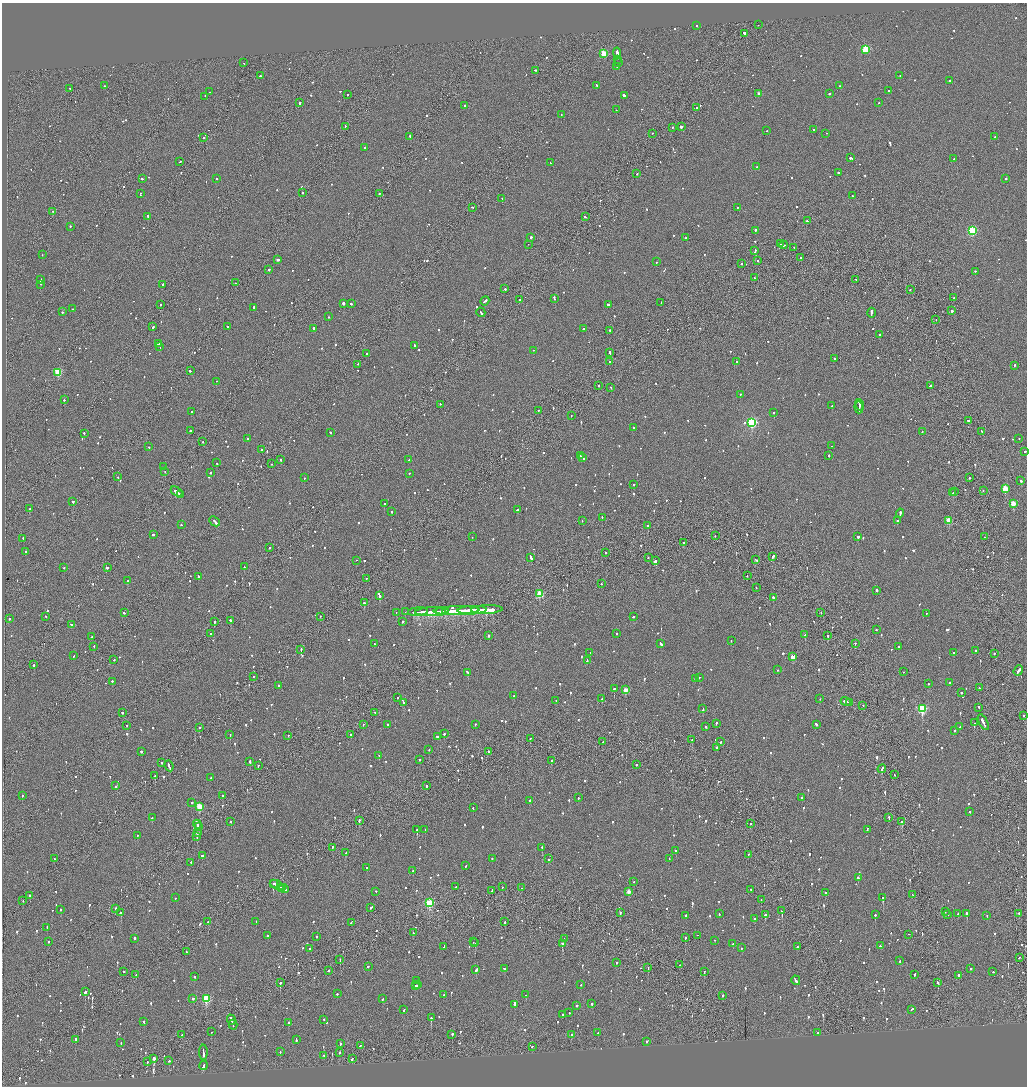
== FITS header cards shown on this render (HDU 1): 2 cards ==
NAXIS1  =                 2050
NAXIS2  =                 2168

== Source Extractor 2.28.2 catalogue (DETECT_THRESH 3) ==
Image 2050 x 2168 px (HDU 1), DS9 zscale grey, zoomed out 1/2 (1 PNG px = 2 x 2 image px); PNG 1029 x 1088 px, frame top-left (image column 2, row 2167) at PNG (2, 3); each listed source drawn as its Kron ellipse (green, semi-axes under 4 px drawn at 4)
Background -0.0625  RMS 0.062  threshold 0.186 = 3 sigma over >= 5 px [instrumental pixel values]
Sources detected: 1297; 69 cannot appear on this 1/2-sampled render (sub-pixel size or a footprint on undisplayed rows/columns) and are neither listed nor drawn; of the other 1228, the 500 brightest by FLUX_AUTO listed and drawn (728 fainter detections omitted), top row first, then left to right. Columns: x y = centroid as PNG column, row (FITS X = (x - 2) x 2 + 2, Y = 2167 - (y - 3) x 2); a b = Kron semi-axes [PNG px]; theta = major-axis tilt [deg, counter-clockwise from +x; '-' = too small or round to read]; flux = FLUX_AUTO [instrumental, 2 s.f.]
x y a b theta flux
758 25 2 2 - 52
697 26 2 2 - 65
745 33 3 2 - 700
866 49 3 3 - 770
617 53 5 2 - 300
604 54 3 3 - 560
617 59 2 2 - 240
618 62 2 2 - 100
244 63 2 2 - 110
617 67 2 2 - 84
535 70 2 2 - 150
260 76 2 2 - 120
900 76 2 2 - 76
949 80 2 2 - 69
596 85 2 2 - 64
104 86 2 2 - 80
839 86 2 2 - 63
70 88 2 2 - 86
888 90 2 2 - 77
210 92 2 1 - 110
829 93 2 2 - 380
759 94 2 2 - 100
347 95 2 2 - 120
205 96 2 2 - 58
624 96 3 2 - 310
300 103 2 2 - 130
879 103 2 2 - 53
465 106 2 2 - 130
697 108 2 2 - 74
616 110 2 2 - 61
561 115 2 1 - 52
345 126 2 2 - 100
673 127 2 1 - 61
681 127 2 2 - 700
814 129 2 2 - 220
767 131 2 2 - 59
652 133 2 2 - 56
826 133 3 2 - 140
410 136 2 2 - 69
995 137 2 2 - 53
204 138 2 1 - 250
365 147 2 2 - 270
850 158 3 2 - 290
954 159 2 2 - 77
180 162 2 1 - 52
550 163 3 2 - 110
757 167 2 2 - 120
838 172 2 2 - 200
637 173 2 1 - 79
142 179 2 2 - 67
217 179 2 2 - 170
1006 179 2 2 - 100
140 193 2 2 - 61
303 193 2 2 - 54
379 193 2 1 - 74
852 196 2 2 - 53
502 198 2 1 - 95
472 207 2 2 - 96
737 207 2 2 - 98
53 211 2 1 - 79
148 216 3 2 - 270
585 217 3 2 - 83
807 221 2 2 - 72
70 226 2 2 - 69
755 230 2 2 - 290
972 231 3 3 - 1100
531 237 2 2 - 140
686 238 2 2 - 110
528 244 2 1 - 75
780 244 3 1 - 140
783 245 4 2 - 210
794 247 2 2 - 53
755 251 3 1 - 290
42 255 2 2 - 54
801 257 2 2 - 83
278 260 2 2 - 300
757 260 2 2 - 58
657 262 2 2 - 86
742 263 2 2 - 110
269 269 2 2 - 160
975 271 2 2 - 59
754 278 2 2 - 85
856 279 2 2 - 310
41 280 3 2 - 270
235 283 2 2 - 62
40 284 2 2 - 510
162 285 3 2 - 120
505 289 2 2 - 72
910 290 2 2 - 58
554 298 3 2 - 240
954 298 2 2 - 140
520 300 2 2 - 60
485 301 5 2 - 130
661 302 2 2 - 64
344 303 2 2 - 660
160 304 2 2 - 330
351 304 2 2 - 200
608 305 4 2 - 120
254 307 2 2 - 170
73 309 2 1 - 120
952 311 2 2 - 480
63 312 2 2 - 76
481 312 5 2 - 190
871 313 5 1 - 390
328 317 2 2 - 53
936 320 2 1 - 54
153 327 2 2 - 120
227 327 2 2 - 58
313 328 2 2 - 120
583 329 2 2 - 86
610 330 2 2 - 100
880 334 2 2 - 91
158 344 2 2 - 110
415 345 2 2 - 140
160 347 3 2 - 180
533 350 2 1 - 120
610 352 3 2 - 160
366 354 2 2 - 66
834 359 2 2 - 65
610 361 2 1 - 70
737 362 2 2 - 55
358 364 2 2 - 100
1015 365 2 2 - 120
190 371 2 2 - 260
58 372 3 3 - 630
216 381 2 1 - 55
599 385 2 2 - 240
930 386 3 2 - 91
610 387 2 2 - 64
740 394 2 2 - 76
64 400 2 2 - 63
440 404 2 2 - 67
832 405 2 2 - 110
859 405 6 2 -70 320
859 407 6 1 -89 320
538 410 2 2 - 91
191 412 3 2 - 110
774 413 2 2 - 61
571 415 2 2 - 90
968 420 3 2 - 75
752 422 4 3 - 1700
633 427 2 2 - 63
190 431 2 2 - 110
982 431 2 2 - 52
330 432 2 2 - 64
922 432 2 2 - 79
84 433 2 2 - 140
1019 438 2 2 - 71
248 439 2 2 - 59
203 442 2 2 - 84
831 446 2 1 - 57
149 447 2 2 - 76
262 450 2 2 - 90
1025 451 2 2 - 98
829 455 2 2 - 85
581 456 2 2 - 120
583 458 4 2 - 230
280 459 2 2 - 76
409 460 2 2 - 310
217 463 2 2 - 250
271 464 2 1 - 97
164 466 2 2 - 56
165 472 2 1 - 83
210 473 2 2 - 140
409 473 2 2 - 76
118 477 2 1 - 130
969 477 2 1 - 71
304 478 2 2 - 150
1021 481 2 2 - 150
634 485 2 2 - 82
1005 488 3 3 - 390
983 490 2 1 - 54
954 491 3 2 - 68
177 492 6 2 -34 290
953 493 2 2 - 72
180 494 4 1 - 140
73 501 2 2 - 110
1013 503 3 3 - 300
384 504 2 2 - 400
30 509 2 2 - 160
517 510 2 2 - 75
392 512 2 2 - 83
900 513 4 2 - 150
602 517 2 2 - 120
949 520 3 3 - 360
214 521 6 2 -44 260
582 521 2 1 - 54
897 521 2 2 - 100
181 525 2 2 - 62
648 526 2 2 - 150
153 534 2 2 - 78
715 536 2 1 - 83
858 536 3 2 - 200
472 537 2 2 - 100
984 537 2 1 - 67
23 538 2 2 - 100
684 543 2 2 - 200
270 548 2 2 - 83
26 552 3 2 - 160
605 553 2 1 - 220
773 556 4 2 - 210
531 557 4 2 - 230
648 558 2 2 - 100
356 560 2 2 - 56
756 560 3 2 - 120
655 561 4 2 - 190
244 567 2 2 - 60
64 568 2 2 - 65
107 568 2 2 - 180
198 576 2 2 - 75
747 576 2 2 - 53
366 578 2 1 - 73
128 581 2 2 - 150
602 584 2 2 - 52
756 588 2 2 - 54
877 590 2 2 - 160
540 594 3 3 - 570
379 596 2 2 - 1200
773 597 2 2 - 410
364 603 2 2 - 250
472 610 14 1 2 2800
487 610 16 2 3 3000
432 611 17 1 3 3700
441 611 5 1 - 1200
445 611 3 1 - 900
456 611 23 3 2 4100
396 612 2 2 - 130
405 612 2 1 - 150
418 612 10 2 5 2200
124 613 2 2 - 590
821 613 2 1 - 78
926 613 2 2 - 84
46 616 2 2 - 250
320 616 2 1 - 69
633 617 2 2 - 53
10 619 2 2 - 59
230 620 2 2 - 140
214 621 2 2 - 520
402 621 2 2 - 95
71 624 3 2 - 75
876 630 2 2 - 74
617 633 2 2 - 110
211 634 2 2 - 96
488 635 2 2 - 420
805 635 2 2 - 61
92 636 2 2 - 140
828 636 2 2 - 240
731 641 2 2 - 93
855 643 2 2 - 110
374 644 2 2 - 55
661 644 3 2 - 270
94 646 2 2 - 52
899 646 2 2 - 110
301 649 2 1 - 260
975 651 2 2 - 66
590 653 2 2 - 110
954 653 2 2 - 95
994 653 2 2 - 94
74 656 2 2 - 74
793 657 3 2 - 200
114 660 2 2 - 57
587 660 2 2 - 100
34 665 2 2 - 140
777 670 2 2 - 66
1018 670 5 2 - 160
468 672 3 2 - 110
903 672 2 1 - 79
254 676 2 2 - 83
699 677 2 2 - 99
695 679 3 2 - 170
112 681 2 2 - 110
949 682 2 2 - 63
928 684 2 2 - 54
279 685 2 2 - 120
614 688 2 2 - 340
979 688 2 1 - 230
626 690 3 2 - 210
961 693 2 2 - 140
514 696 2 2 - 160
397 697 2 2 - 140
602 699 3 2 - 83
820 699 2 1 - 96
556 700 2 2 - 55
846 701 5 2 - 260
404 702 2 2 - 66
850 702 2 2 - 98
863 705 2 1 - 110
979 707 3 2 - 110
703 709 3 2 - 93
922 709 4 3 - 1200
122 712 2 2 - 80
375 712 2 1 - 69
1023 715 2 2 - 130
983 722 8 2 -61 330
716 723 2 2 - 95
974 723 2 2 - 200
363 724 2 2 - 95
387 724 2 2 - 88
475 724 2 2 - 54
816 724 3 2 - 150
127 725 2 2 - 58
706 726 2 2 - 78
199 727 2 2 - 63
960 727 2 2 - 72
955 730 2 2 - 110
230 734 2 2 - 72
351 734 2 2 - 130
444 734 2 2 - 250
288 735 2 2 - 52
437 737 3 2 - 130
530 738 2 2 - 67
692 740 2 2 - 54
602 742 2 2 - 79
721 742 2 2 - 88
717 747 2 2 - 99
429 749 2 2 - 73
141 751 2 2 - 83
488 751 2 2 - 56
379 755 2 2 - 64
420 759 2 2 - 60
552 760 2 2 - 74
250 761 3 2 - 140
162 762 2 2 - 66
258 765 2 1 - 110
636 765 2 2 - 200
169 766 5 2 - 240
882 769 4 2 - 300
894 775 2 1 - 78
155 776 2 1 - 92
211 778 2 2 - 64
116 786 2 2 - 59
427 786 2 2 - 110
22 795 2 2 - 57
223 796 2 2 - 140
802 797 2 2 - 64
578 798 2 2 - 67
530 800 2 2 - 100
192 802 2 2 - 67
199 806 3 3 - 420
473 807 2 2 - 69
970 812 2 2 - 110
889 817 2 2 - 77
152 818 2 2 - 88
359 820 3 2 - 110
231 822 2 2 - 140
902 822 2 2 - 310
750 823 2 2 - 79
197 824 4 2 - 340
198 827 2 2 - 160
425 829 2 2 - 53
867 829 3 2 - 100
417 830 2 2 - 240
198 832 3 2 - 120
137 836 2 2 - 68
197 836 2 1 - 86
332 847 2 1 - 120
542 847 2 2 - 97
676 851 2 2 - 87
345 853 2 2 - 130
748 854 2 1 - 180
202 856 2 2 - 200
54 859 2 1 - 76
492 859 3 2 - 76
548 859 2 2 - 85
669 859 2 1 - 52
191 862 2 2 - 67
466 866 3 2 - 84
367 867 2 2 - 110
413 871 2 2 - 55
858 878 3 2 - 120
634 882 2 1 - 71
274 883 3 2 - 86
277 885 7 2 -28 290
456 886 2 2 - 180
282 887 2 1 - 110
502 887 2 2 - 66
521 888 2 2 - 55
284 889 4 2 - 190
751 889 2 2 - 53
492 890 2 2 - 110
376 891 2 2 - 67
629 892 3 2 - 120
826 892 2 1 - 120
913 894 3 1 - 69
30 895 2 2 - 68
883 897 2 2 - 470
176 898 2 2 - 53
761 900 2 2 - 53
23 901 2 1 - 54
429 903 3 3 - 900
371 907 4 2 - 140
115 908 2 2 - 81
61 909 2 2 - 59
782 911 2 2 - 390
945 911 2 2 - 130
620 912 2 2 - 80
121 913 2 2 - 1100
967 913 2 2 - 250
1019 913 2 2 - 100
719 914 2 2 - 64
958 914 2 2 - 90
686 915 2 2 - 120
765 915 2 2 - 400
875 915 2 2 - 100
948 915 2 2 - 56
987 916 2 2 - 63
754 918 2 2 - 130
505 921 2 2 - 120
208 922 2 1 - 99
256 922 2 1 - 180
351 922 4 2 - 100
47 927 3 2 - 170
413 933 2 2 - 120
908 934 2 1 - 77
268 935 2 2 - 60
697 935 2 1 - 55
316 937 2 2 - 84
685 937 2 2 - 67
134 938 2 2 - 160
564 939 2 2 - 53
715 940 2 1 - 67
48 941 2 2 - 73
473 942 2 2 - 81
475 943 2 2 - 210
562 943 2 2 - 400
733 944 2 2 - 61
880 946 2 1 - 180
444 947 3 2 - 150
797 947 2 2 - 55
741 948 2 2 - 71
310 949 2 2 - 190
186 952 2 2 - 53
1019 957 2 1 - 91
340 959 2 1 - 210
900 961 2 2 - 84
616 963 2 2 - 53
680 965 2 1 - 100
368 966 2 2 - 82
648 967 2 1 - 110
970 968 2 2 - 89
504 969 4 2 - 140
328 970 3 2 - 68
476 970 3 2 - 130
124 971 2 2 - 130
704 971 2 1 - 98
993 972 2 2 - 88
136 974 2 1 - 67
915 974 3 2 - 120
959 975 2 2 - 430
194 977 2 2 - 62
796 980 5 2 - 190
416 981 2 2 - 150
937 982 3 2 - 88
280 983 2 2 - 280
415 985 2 2 - 84
417 985 3 2 - 66
581 985 2 2 - 63
85 992 3 2 - 170
337 994 2 2 - 64
444 995 2 2 - 85
526 995 2 2 - 150
723 995 2 1 - 110
206 998 3 3 - 830
193 999 2 2 - 150
382 999 2 2 - 85
514 1004 2 2 - 400
592 1004 2 2 - 100
577 1005 2 2 - 330
912 1009 3 2 - 85
404 1010 3 2 - 76
569 1013 2 2 - 69
562 1014 2 1 - 210
431 1018 2 2 - 130
324 1019 2 2 - 160
231 1020 5 2 - 310
144 1022 2 2 - 110
288 1023 2 2 - 92
233 1025 5 1 - 240
211 1032 2 1 - 78
598 1033 2 2 - 95
818 1033 2 2 - 98
452 1034 2 2 - 130
571 1034 2 2 - 100
182 1035 3 2 - 130
76 1039 3 2 - 150
296 1040 4 2 - 150
646 1041 2 2 - 53
121 1043 3 2 - 80
340 1043 2 2 - 120
360 1046 2 2 - 52
532 1046 2 1 - 100
203 1052 8 2 -90 300
280 1052 2 2 - 54
339 1052 2 2 - 130
324 1056 2 1 - 64
154 1058 4 2 - 4000
352 1059 3 2 - 98
169 1061 2 2 - 56
147 1062 2 2 - 110
204 1065 5 2 - 210
At the frame edge (FLAGS 8, measured only in part): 1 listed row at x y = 1025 451
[728 fainter detections neither listed nor drawn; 69 sub-pixel or undisplayed-footprint detections neither listed nor drawn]